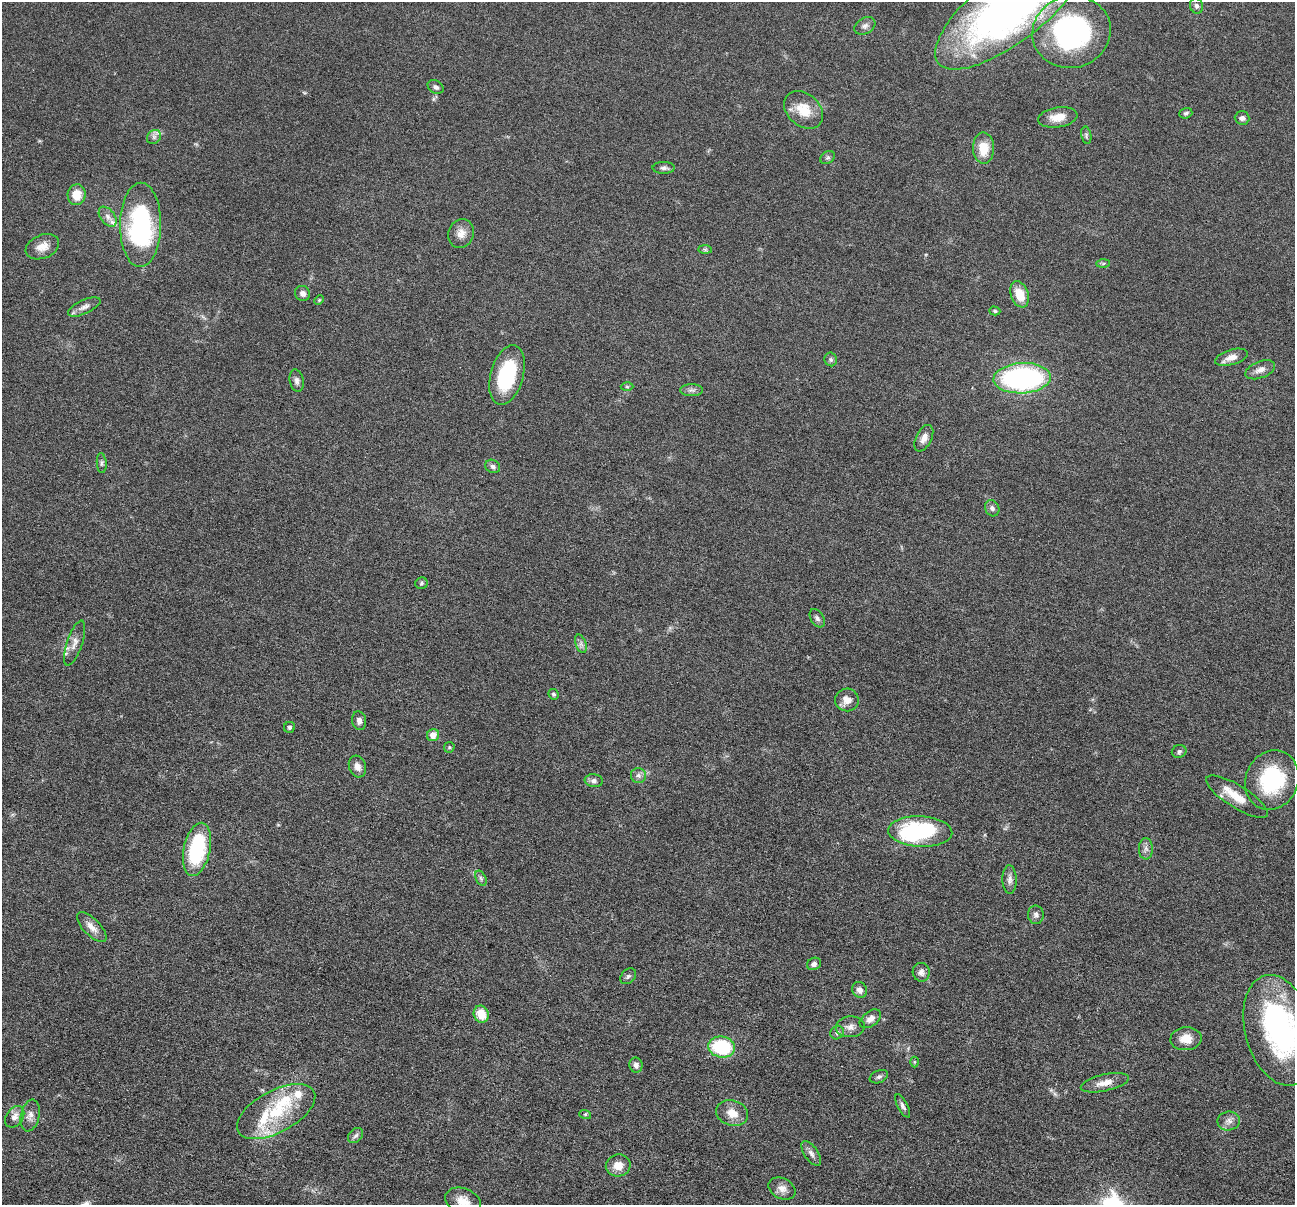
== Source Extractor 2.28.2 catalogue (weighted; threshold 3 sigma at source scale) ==
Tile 7 of 4 x 4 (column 3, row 2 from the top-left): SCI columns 2592-3884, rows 2663-3865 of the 5184 x 5201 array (HDU 1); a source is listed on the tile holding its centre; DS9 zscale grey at full resolution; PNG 1297 x 1207 px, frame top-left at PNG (2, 2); each listed source drawn as its Kron ellipse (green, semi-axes under 4 px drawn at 4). Nothing masked; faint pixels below the display range render black.
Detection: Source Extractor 2.28.2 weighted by HDU 2 'WHT'; one run over the whole footprint, this tile lists its part. Background 0.036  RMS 0.0036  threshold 0.0148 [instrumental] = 3 sigma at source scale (4.09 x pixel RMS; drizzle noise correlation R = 1.36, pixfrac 0.8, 0.05/0.05 arcsec/px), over >= 5 px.
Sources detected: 96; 2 inside a brighter object's white glare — neither listed nor drawn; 6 inside a brighter listed object's ellipse — not listed separately; the other 88 listed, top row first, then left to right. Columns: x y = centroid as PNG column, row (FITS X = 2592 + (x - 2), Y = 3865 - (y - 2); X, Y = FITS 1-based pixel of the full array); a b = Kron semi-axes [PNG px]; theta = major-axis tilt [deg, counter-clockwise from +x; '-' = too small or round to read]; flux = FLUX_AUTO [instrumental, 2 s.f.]
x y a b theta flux
1196 6 8 6 -72 1
1010 7 91 34 38 200
865 26 11 8 30 1.4
1071 32 39 36 16 68
436 87 8 6 -30 1
804 110 22 16 -41 7.8
1186 113 6 5 - 0.78
1058 117 20 10 9 4.9
1242 118 7 6 - 1.1
1086 135 9 5 -78 0.7
154 137 7 6 - 1.1
984 148 15 10 -88 7.1
828 158 8 5 33 0.78
664 168 11 6 0 1.1
77 195 10 9 - 5.3
108 217 11 7 -52 1.7
141 225 42 20 89 50
461 234 14 13 - 3.1
42 247 17 11 22 3.5
705 250 7 4 -1 0.6
1103 263 7 4 1 0.55
303 293 8 7 - 1.3
1020 294 13 8 -70 6.5
319 300 5 4 - 0.39
84 307 17 7 25 1.9
995 311 5 4 - 0.51
1231 357 17 7 16 2.7
831 359 7 6 - 0.73
1260 370 15 8 21 2.3
507 375 31 16 74 24
1022 378 29 15 3 71
297 381 11 7 -79 1.3
627 387 6 4 -1 0.52
692 390 11 6 0 1.1
924 438 14 7 64 2.2
102 463 10 5 -86 0.78
493 466 8 6 -31 1.1
992 508 8 6 -65 1.2
421 583 6 5 - 0.63
817 618 10 6 -58 1
75 643 23 7 71 2.8
581 644 9 5 -71 1.1
553 694 5 5 - 0.61
847 700 12 11 - 3
359 721 9 7 -82 1.5
289 727 6 5 - 0.77
433 735 6 6 - 3
449 747 6 5 - 0.47
1179 751 7 6 - 0.92
357 766 11 8 -72 2.3
638 775 7 7 - 1.3
1272 780 30 26 66 27
594 781 9 6 -7 1.2
1237 797 35 11 -32 6.5
920 831 32 15 -3 35
197 849 27 13 78 27
1146 849 10 7 89 1.5
481 878 8 5 -65 0.78
1010 880 14 7 -88 1.6
1036 915 9 8 - 1.2
92 927 19 8 -46 3
814 964 7 6 - 1.3
921 972 9 8 - 1.5
628 976 9 6 44 0.87
859 990 8 7 - 1.5
481 1014 9 7 -67 6.1
870 1019 12 7 37 2
850 1027 14 10 4 2.4
1280 1030 57 34 -75 67
837 1033 7 6 - 0.86
1186 1039 15 11 4 4.4
722 1047 13 10 -7 22
914 1062 5 3 - 0.33
636 1065 7 6 - 1.4
879 1077 9 6 22 0.97
1105 1083 24 8 12 3.6
903 1106 13 5 -62 1.1
276 1112 43 21 28 19
732 1113 16 12 -17 4.5
585 1114 6 4 -17 0.42
30 1115 16 9 78 2.2
15 1117 12 8 55 2.4
1229 1121 11 9 9 1.8
356 1136 9 6 44 1
811 1153 14 7 -55 1.7
618 1165 12 11 - 3.9
782 1189 14 10 -26 2.5
463 1201 19 13 -22 5
Isophote crosses this tile's border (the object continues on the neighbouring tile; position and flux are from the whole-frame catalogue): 3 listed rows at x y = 1010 7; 1280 1030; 463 1201